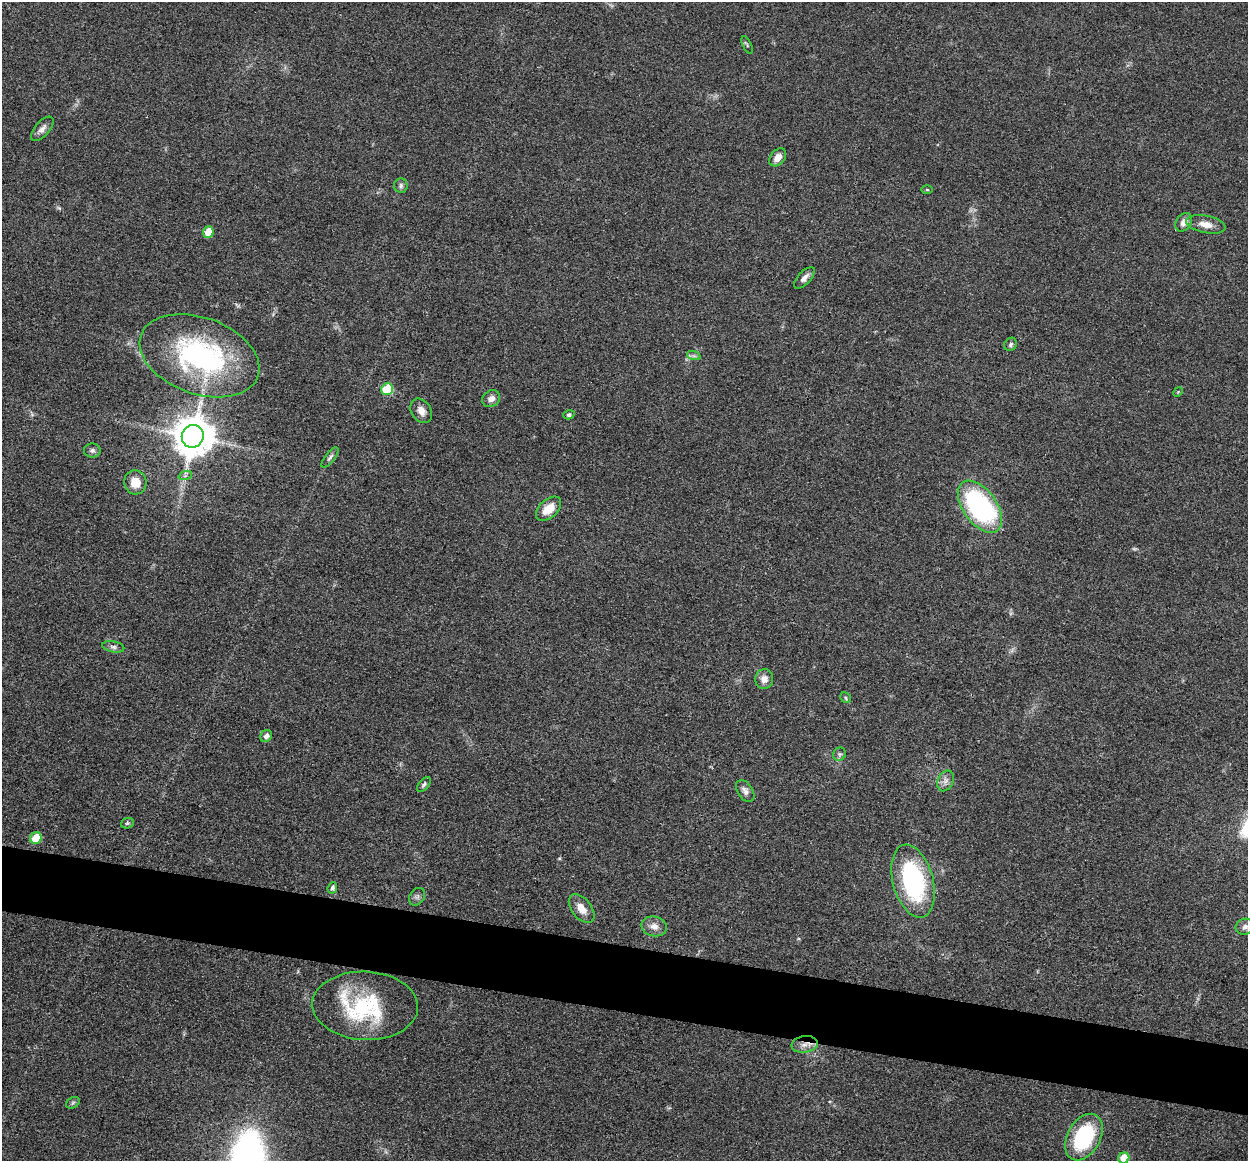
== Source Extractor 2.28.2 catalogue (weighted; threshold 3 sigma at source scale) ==
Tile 6 of 4 x 4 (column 2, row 2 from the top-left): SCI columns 1252-2497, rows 2447-3605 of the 4993 x 5012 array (HDU 1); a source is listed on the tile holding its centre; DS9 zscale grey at full resolution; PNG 1250 x 1163 px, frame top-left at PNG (2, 2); each listed source drawn as its Kron ellipse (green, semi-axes under 4 px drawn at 4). Shown black and unused: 6% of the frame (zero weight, under 3 of 4 exposures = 1% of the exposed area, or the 3 px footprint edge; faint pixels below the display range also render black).
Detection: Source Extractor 2.28.2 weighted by HDU 2 'WHT'; one run over the whole footprint, this tile lists its part. Background 0.103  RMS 0.0077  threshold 0.0345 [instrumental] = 3 sigma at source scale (4.5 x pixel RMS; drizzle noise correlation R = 1.50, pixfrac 1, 0.05/0.05 arcsec/px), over >= 5 px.
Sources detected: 47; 1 too faint to see at this stretch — neither listed nor drawn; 1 inside a brighter listed object's ellipse — not listed separately; the other 45 listed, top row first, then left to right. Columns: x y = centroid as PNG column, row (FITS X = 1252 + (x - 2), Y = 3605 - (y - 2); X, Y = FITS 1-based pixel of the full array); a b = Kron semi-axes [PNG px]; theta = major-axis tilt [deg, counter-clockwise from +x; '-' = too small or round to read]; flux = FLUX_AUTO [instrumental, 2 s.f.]
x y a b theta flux
747 45 9 3 -65 0.95
42 129 15 7 49 3.9
778 157 10 7 49 5.9
401 186 7 6 - 2.1
927 190 6 4 -1 0.86
1184 222 10 7 54 5
1206 224 20 8 -11 7.8
208 232 5 5 - 16
804 278 13 6 47 4.1
1011 344 7 6 - 1.7
200 356 62 38 -20 150
694 356 7 4 -18 1.7
387 389 6 5 - 37
1178 392 5 4 - 0.76
491 399 9 8 - 4.6
421 411 13 9 -56 6.1
569 415 5 4 - 1.6
193 436 11 11 - 2500
92 450 8 7 - 2.3
330 458 12 4 52 2.1
185 476 7 4 19 1.5
135 482 12 11 - 11
980 507 30 16 -54 140
549 509 15 9 42 13
113 647 11 5 -11 2.6
764 679 10 9 - 5.7
846 698 6 5 - 1.2
266 736 6 5 - 3.6
839 754 7 6 - 1.7
945 781 11 7 65 4
424 785 9 5 50 1.7
745 791 12 7 -56 4
127 823 6 5 - 1.4
36 838 6 5 - 22
913 881 37 20 -75 100
332 888 6 4 68 2.5
417 897 9 7 55 2.5
582 909 16 9 -52 8.8
654 926 13 9 -14 5.8
1245 927 9 8 - 3.4
365 1006 53 34 -3 69
805 1044 13 8 8 5.9
73 1103 7 5 31 1.5
1084 1137 25 16 60 61
1124 1158 6 5 - 16
Overlapping masked pixels (flux is a lower limit): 1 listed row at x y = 805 1044
Isophote crosses this tile's border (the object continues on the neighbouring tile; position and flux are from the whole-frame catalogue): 1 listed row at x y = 1124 1158